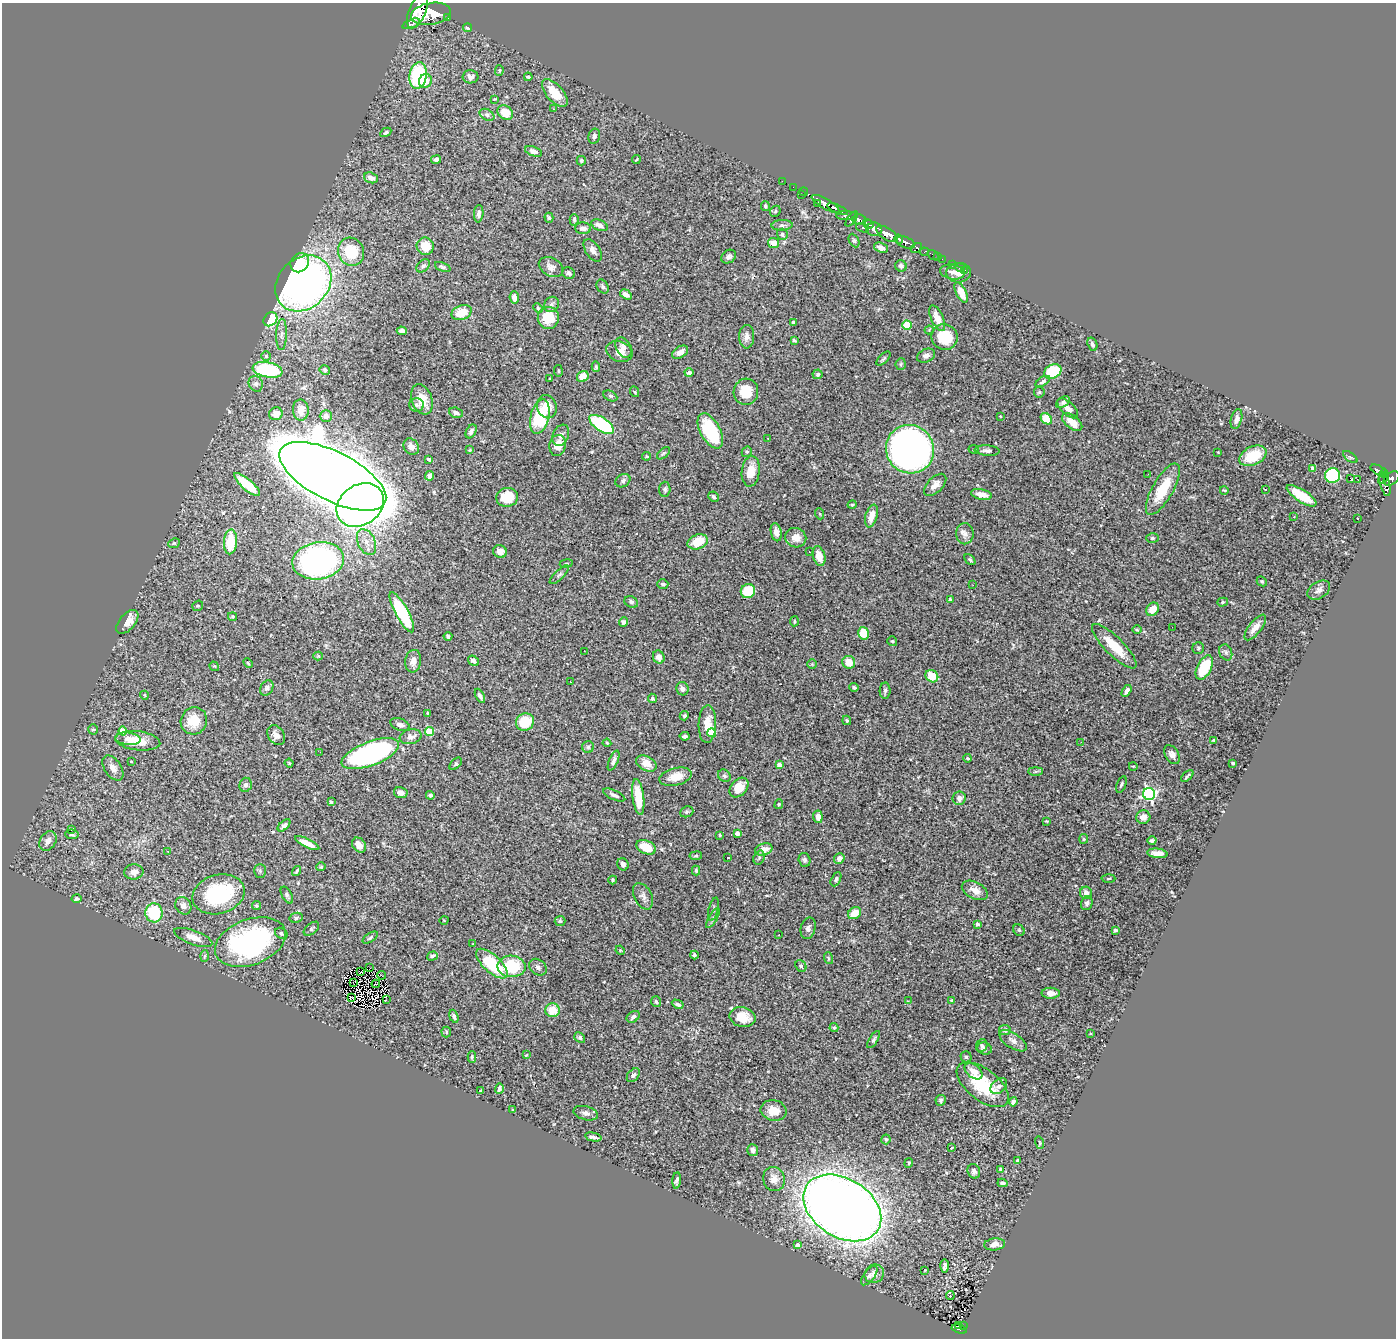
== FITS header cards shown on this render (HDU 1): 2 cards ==
NAXIS1  =                 1394
NAXIS2  =                 1336

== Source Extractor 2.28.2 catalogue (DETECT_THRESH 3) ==
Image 1394 x 1336 px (HDU 1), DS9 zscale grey, 1 PNG px = 1 image px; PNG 1398 x 1340 px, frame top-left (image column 1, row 1336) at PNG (2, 3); each listed source drawn as its Kron ellipse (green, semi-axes under 4 px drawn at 4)
Background 0.992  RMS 0.028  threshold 0.0849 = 3 sigma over >= 5 px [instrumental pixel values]
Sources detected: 412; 1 with non-positive FLUX_AUTO (blend fragments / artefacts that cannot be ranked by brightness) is neither listed nor drawn; the other 411 listed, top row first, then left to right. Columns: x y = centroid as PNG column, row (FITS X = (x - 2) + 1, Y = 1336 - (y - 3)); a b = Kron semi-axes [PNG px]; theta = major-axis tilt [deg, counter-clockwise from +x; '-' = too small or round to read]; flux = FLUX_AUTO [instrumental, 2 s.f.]
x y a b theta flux
418 11 19 8 67 7400
431 14 20 11 10 10000
447 17 3 3 - 180
411 24 9 4 23 1000
468 28 4 4 - 4.1
499 70 5 4 - 2.6
418 76 13 8 81 190
471 77 8 6 2 9
528 77 4 3 - 3.6
425 81 7 6 - 23
555 93 17 8 -48 44
494 99 4 3 - 1.6
553 109 2 2 - 1.5
505 113 8 6 -36 30
487 115 8 5 -31 4.3
386 132 6 3 28 3.6
594 136 8 5 77 4.8
533 151 9 5 -20 8.2
436 159 5 3 - 4.4
636 160 4 2 - 1.9
581 161 5 4 - 3.8
371 178 7 5 -19 12
782 181 2 2 - 16
793 187 2 2 - 14
804 192 4 3 - 35
801 195 3 2 - 86
817 203 2 2 - 12
825 204 15 5 -29 2900
765 206 5 4 - 2.9
837 209 11 4 -24 2100
775 211 6 5 - 2.7
479 214 9 4 86 5.6
847 216 10 4 -1 800
549 218 5 4 - 2.9
852 219 9 3 53 830
574 220 6 4 -86 3.7
859 220 7 5 -10 1100
868 224 6 3 -32 730
599 225 8 5 -23 10
782 225 10 5 2 5.4
583 228 8 6 -1 8.7
863 228 7 3 -18 290
874 229 8 6 0 1900
782 234 6 5 - 4.2
887 234 12 5 -32 4900
899 239 4 3 - 540
854 240 7 5 -63 3.2
905 242 10 5 -21 1800
773 243 5 5 - 20
425 246 9 8 - 34
881 248 7 5 -21 9.9
916 248 6 4 33 450
593 250 12 7 -56 9.7
351 252 14 13 - 68
924 252 5 3 - 110
933 255 6 3 -36 88
729 257 8 6 34 6
937 257 3 2 - 24
942 259 2 2 - 14
300 263 10 8 51 37
952 264 2 2 - 9.4
423 266 7 5 43 4.5
901 266 6 5 - 5.8
443 267 8 4 -22 3.6
551 267 13 9 -28 11
960 268 5 2 - 15
965 270 2 2 - 7.9
952 272 12 7 -11 9.8
568 273 7 5 -28 4.7
959 273 12 9 3 15
303 283 31 25 45 960
603 286 7 5 -58 4.5
961 292 11 5 -64 31
626 294 6 4 -33 11
514 297 6 4 -83 12
552 304 8 7 - 6
538 308 5 4 - 2.3
462 313 10 7 23 37
548 318 11 10 - 41
937 318 14 6 -66 19
270 319 7 6 - 98
793 322 3 3 - 2.4
907 325 5 4 - 70
929 330 4 3 - 2.2
402 331 5 4 - 6.2
282 334 15 5 88 8.6
747 337 12 7 88 11
944 337 13 12 - 61
794 340 4 3 - 2.2
1092 344 7 4 -71 4.9
624 348 11 7 -63 11
619 351 13 10 -20 17
680 352 9 5 31 11
266 356 5 5 - 3
926 356 9 6 23 7.8
884 359 9 4 45 3.2
901 364 6 5 - 3.3
596 367 5 4 - 2.5
267 370 15 7 -10 180
325 370 5 5 - 4.5
558 371 6 3 -82 1.8
1053 371 9 7 25 100
689 373 4 4 - 4.7
817 374 5 5 - 3.6
583 376 6 5 - 21
550 379 3 2 - 1.9
1043 381 8 4 31 4.7
256 384 8 7 - 6
635 392 5 3 - 1.8
746 392 13 12 - 38
1039 392 5 5 - 3.2
610 396 7 5 -26 3.5
422 399 15 10 -69 31
1063 402 7 5 36 5.2
416 405 7 6 - 7
547 407 12 9 -69 22
1068 408 13 6 -44 14
301 410 10 8 -88 20
456 413 7 5 -18 5.8
276 414 7 6 - 20
326 416 6 6 - 12
1000 416 3 2 - 1.1
540 417 17 9 75 120
1046 419 6 5 - 43
1236 419 10 5 76 11
1072 422 12 6 -39 23
602 424 14 6 -34 180
471 431 7 5 61 7.3
710 431 19 10 -61 120
561 435 11 7 66 8.2
768 438 3 3 - 6.8
558 445 10 8 77 26
411 447 9 7 -57 12
910 449 24 23 - 1500
470 450 4 3 - 1.9
974 450 5 3 - 1.9
987 451 12 5 -4 7.3
747 452 5 5 - 2.8
1218 452 2 2 - 1.1
664 453 8 3 40 2.7
647 456 4 3 - 2.3
1253 456 14 9 25 61
1350 457 8 4 -36 3.6
429 459 4 3 - 3.3
1313 469 4 4 - 21
1379 470 9 4 -29 220
751 471 15 9 83 29
1148 474 3 2 - 2.1
1384 474 4 2 - 260
333 476 59 24 -27 12000
429 476 5 4 - 8.2
1333 476 8 7 - 130
1350 478 4 3 - 16
1383 478 7 2 53 140
1391 478 9 6 36 870
1357 479 2 2 - 1600
623 481 8 6 34 5.5
1385 484 12 5 -75 720
247 485 16 5 -41 65
935 485 14 7 45 13
665 489 7 5 88 4.7
1163 489 29 10 60 61
1265 489 3 2 - 1.7
1224 490 4 2 - 1.5
982 494 11 5 -12 16
1302 496 17 6 -33 48
507 497 11 9 13 50
713 497 5 5 - 4.3
360 505 25 20 34 1500
852 505 4 3 - 2.1
820 514 5 3 - 1.9
871 516 11 6 74 19
1294 517 3 2 - 2.2
1357 519 3 2 - 2.4
776 532 9 5 -78 12
965 534 10 9 - 9.2
796 538 11 9 -20 20
1153 538 6 5 - 3.6
230 542 12 6 86 57
367 542 14 8 -65 17
698 542 10 7 20 39
174 543 6 4 25 2.5
500 552 7 6 - 12
809 552 2 2 - 1.3
819 556 10 6 -75 25
970 559 6 4 -48 2.7
318 561 26 18 9 570
566 563 6 3 9 2.3
559 575 12 4 44 5.2
1262 581 5 4 - 2.4
663 584 5 4 - 3.9
973 585 2 2 - 3.6
1319 590 12 8 31 8.2
748 591 7 7 - 68
950 600 3 3 - 5.3
631 602 7 5 -31 4.4
1223 602 5 4 - 2.6
198 606 5 5 - 3.1
1153 609 7 6 - 22
402 612 23 6 -61 150
232 616 4 3 - 2.2
794 621 5 2 - 1.9
127 622 14 7 49 15
623 622 4 4 - 5.7
1172 627 2 2 - 1.6
1255 627 15 6 52 17
1137 630 5 3 - 2
863 633 6 5 - 40
448 636 4 3 - 4.7
892 641 5 5 - 2.2
1114 646 30 9 -45 42
1198 648 6 5 - 3.1
584 651 2 2 - 1.4
1226 652 8 6 -65 5
318 656 4 4 - 1.9
659 657 7 5 -65 10
413 661 11 8 82 13
473 661 6 4 -35 5.9
849 662 6 6 - 26
248 663 5 3 - 1.8
812 664 4 4 - 2
214 666 5 4 - 1.9
1204 667 13 7 63 75
932 676 7 5 -40 33
570 682 2 2 - 1.3
854 687 4 3 - 3.4
267 688 8 6 57 5.5
682 689 7 6 - 6.4
885 691 8 5 88 4.3
1127 691 6 4 57 9.4
144 695 4 3 - 1.4
480 696 8 3 -63 5.9
652 698 4 4 - 2.7
428 713 4 2 - 2.2
684 716 5 4 - 3.6
847 720 5 4 - 2.7
194 721 14 13 - 40
525 722 9 8 - 59
707 724 19 8 88 27
400 725 10 6 -20 9.9
93 729 5 5 - 2.8
123 731 4 4 - 34
429 731 4 4 - 54
712 733 4 4 - 56
276 735 11 8 -56 11
685 736 5 3 - 4.2
411 737 11 7 12 13
128 739 13 6 -6 12
1214 740 3 2 - 1.5
138 741 22 9 -6 36
1081 742 2 2 - 4.1
607 743 4 3 - 2
588 747 6 6 - 4
320 752 2 2 - 1
370 754 30 12 21 430
1172 755 10 6 -58 8.8
968 758 4 3 - 2.8
131 761 3 3 - 1.4
614 761 10 4 67 6.4
289 763 4 2 - 1.8
646 763 11 7 -28 20
1233 763 3 3 - 2.7
456 764 7 4 44 3.1
779 765 4 4 - 18
1133 766 4 3 - 1.5
113 768 14 8 -56 13
1035 771 7 4 0 3.5
724 776 7 5 -44 3.9
1187 776 7 2 40 3.2
676 777 16 8 14 25
1121 784 9 4 69 3.9
246 785 7 6 - 5.6
739 788 11 8 47 29
401 793 7 5 -12 9.5
1149 794 6 6 - 350
430 795 4 4 - 5.8
614 795 12 4 -24 6.5
638 797 18 6 -83 50
959 798 7 6 - 9
331 802 3 3 - 2.4
779 804 5 4 - 2.6
687 812 7 5 21 3.4
818 817 6 4 -85 14
1143 817 7 6 - 13
1046 821 4 3 - 1.6
284 825 7 4 42 6.1
71 830 3 2 - 23
737 833 4 4 - 5.5
72 834 6 5 - 3.4
720 835 3 3 - 1.5
1084 839 5 4 - 2.2
48 841 10 8 56 12
1152 841 4 3 - 3.6
307 843 13 4 -26 19
359 845 8 6 -52 14
646 847 10 6 -22 39
764 849 9 6 15 17
168 851 3 2 - 3.2
1157 853 10 4 -6 13
696 856 6 3 8 2.6
728 858 3 3 - 9.4
759 858 7 5 69 3.6
839 858 5 5 - 9.5
804 860 7 5 -75 4.4
623 864 6 5 - 6.7
321 867 5 4 - 2
696 870 5 3 - 2.5
260 871 7 5 -90 3.9
296 871 5 3 - 2.7
134 872 9 7 6 11
836 879 7 4 64 3.9
1108 879 7 3 1 2.1
613 880 4 4 - 2
975 890 14 8 -27 16
1086 893 6 6 - 11
218 894 26 19 16 160
287 895 9 5 -61 4.7
643 896 14 8 -64 9.6
77 899 5 4 - 3.1
1087 903 7 5 68 6.4
256 905 4 4 - 3.4
183 906 9 7 -57 9.5
713 909 12 5 76 4.6
154 913 9 8 - 90
855 913 7 5 33 26
296 918 7 5 11 4
713 918 11 3 60 5.1
444 920 4 3 - 1.3
560 921 5 5 - 2.6
977 924 4 3 - 6.4
808 928 11 7 76 7.1
311 929 9 5 39 4
1019 930 6 5 - 3.5
1115 930 4 3 - 6.1
281 933 6 5 - 5.1
779 935 3 2 - 3
193 937 20 7 -20 18
370 938 8 4 35 3.2
250 942 37 22 20 370
473 944 3 2 - 1.2
620 950 5 4 - 1.7
694 955 4 3 - 3.5
205 956 6 4 87 2.8
432 956 5 4 - 4.3
828 958 6 3 -72 2.3
492 964 20 8 -42 120
511 966 14 11 -2 91
801 966 6 5 - 4.2
538 967 10 7 -39 6.4
370 968 2 2 - 1.7
361 972 3 2 - 1.9
382 975 5 3 - 3.3
353 982 2 2 - 1.4
376 984 4 2 - 1.6
1051 993 9 5 0 15
351 998 3 2 - 1.8
386 1000 4 2 - 4.4
952 1000 4 3 - 1.9
908 1001 3 2 - 4.4
656 1002 5 4 - 3.7
678 1004 6 4 -27 5.9
552 1010 7 7 - 33
454 1016 7 4 -71 5
633 1017 7 5 37 5.5
742 1017 13 9 -12 36
834 1028 4 4 - 2.5
1005 1030 6 5 - 3.9
446 1032 5 5 - 2.6
1090 1034 3 2 - 1.4
580 1038 6 4 -40 3
874 1040 10 3 58 3.9
1013 1041 16 7 -33 11
982 1046 6 5 - 3.8
985 1048 7 6 - 5.6
526 1055 3 2 - 1.3
472 1057 5 4 - 2.7
966 1057 5 5 - 3.2
974 1071 10 6 -40 17
633 1075 8 5 50 5.6
983 1085 30 15 -38 98
999 1086 9 6 40 6.1
499 1089 5 3 - 4.7
480 1091 3 3 - 12
941 1100 5 5 - 3.5
1013 1102 4 4 - 6.1
513 1110 3 3 - 1.9
774 1110 13 10 -11 25
586 1113 12 7 -14 8.6
593 1137 8 4 -12 5.3
886 1139 5 4 - 2.9
1040 1143 6 4 -72 2.4
952 1147 3 2 - 1.9
753 1150 6 5 - 8.9
1018 1160 4 4 - 3.8
909 1163 5 4 - 2.3
1000 1169 4 3 - 2.4
974 1171 7 6 - 5.9
774 1179 12 11 - 14
677 1181 8 3 85 5.9
1002 1183 5 4 - 4.5
842 1208 42 29 -32 3500
995 1244 10 6 6 12
797 1245 4 4 - 11
944 1266 7 4 89 6.5
924 1270 3 2 - 3.6
874 1274 10 9 - 12
869 1276 11 5 52 6
950 1296 4 3 - 18
963 1325 2 2 - 9.5
959 1326 3 2 - 30
959 1329 8 4 -14 140
At the frame edge (FLAGS 8, measured only in part): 1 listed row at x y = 418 11
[1 non-positive-flux detection neither listed nor drawn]